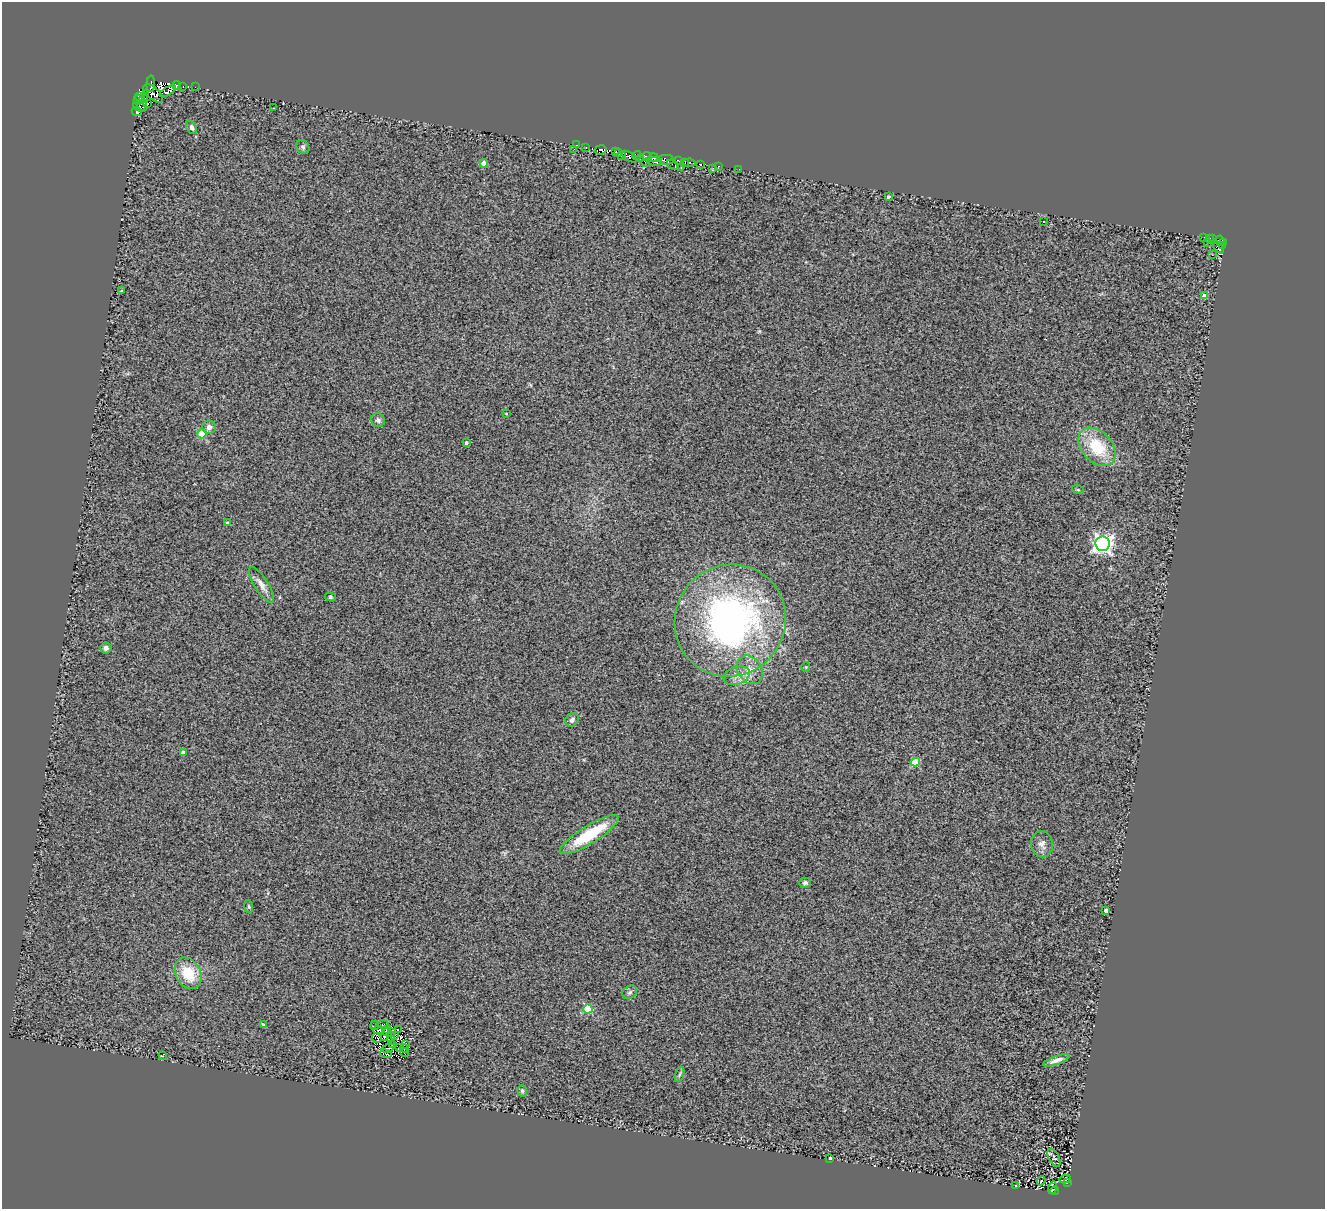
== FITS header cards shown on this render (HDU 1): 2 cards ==
NAXIS1  =                 1323
NAXIS2  =                 1207

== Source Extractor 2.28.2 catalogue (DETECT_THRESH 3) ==
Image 1323 x 1207 px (HDU 1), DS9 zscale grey, 1 PNG px = 1 image px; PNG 1327 x 1211 px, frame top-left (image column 1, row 1207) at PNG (2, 2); each listed source drawn as its Kron ellipse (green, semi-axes under 4 px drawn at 4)
Background 0.587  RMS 0.5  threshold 1.49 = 3 sigma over >= 5 px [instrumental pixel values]
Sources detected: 117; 7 with non-positive FLUX_AUTO (blend fragments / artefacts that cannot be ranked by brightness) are neither listed nor drawn; the other 110 listed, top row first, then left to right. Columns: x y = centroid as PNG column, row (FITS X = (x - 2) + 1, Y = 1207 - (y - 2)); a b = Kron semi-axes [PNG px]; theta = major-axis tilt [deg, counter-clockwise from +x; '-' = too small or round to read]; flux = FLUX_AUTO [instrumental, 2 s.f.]
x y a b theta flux
151 84 8 2 87 1800
177 85 4 3 - 300
183 87 3 2 - 46
195 87 2 2 - 45
168 91 9 3 30 370
153 93 12 6 -42 1200
139 96 5 2 - 430
138 100 5 4 - 770
143 101 11 4 74 410
147 104 4 3 - 120
140 107 7 3 -16 670
273 108 2 2 - 20
137 111 5 3 - 1300
192 127 7 5 -64 100
576 145 3 2 - 120
303 147 7 6 - 73
586 147 3 3 - 40
574 149 3 2 - 25
601 150 6 4 9 1300
615 152 3 3 - 730
618 153 3 2 - 710
621 155 3 2 - 250
637 155 4 3 - 1300
647 156 5 3 - 960
629 157 9 4 -31 550
653 157 5 3 - 1100
640 159 2 2 - 60
666 160 8 5 -4 1900
654 161 7 3 -8 800
678 161 3 2 - 210
645 162 3 2 - 130
484 163 4 4 - 270
684 163 3 2 - 160
690 163 6 4 -9 1400
673 164 6 2 -35 1100
700 164 3 3 - 390
719 166 2 2 - 67
681 168 3 2 - 66
713 168 3 3 - 43
739 169 2 2 - 23
888 197 3 3 - 66
1043 221 3 2 - 43
1204 237 2 2 - 24
1210 238 3 2 - 34
1213 238 3 2 - 76
1220 241 5 5 - 99
1208 242 2 2 - 20
1223 242 3 2 - 80
1222 246 3 2 - 42
1218 247 7 2 -51 170
1212 255 4 2 - 25
121 291 3 3 - 120
1204 296 4 4 - 220
506 414 3 2 - 25
378 420 7 6 - 110
209 427 6 6 - 150
202 434 5 4 - 1200
466 443 4 3 - 72
1097 447 22 15 -49 1400
1078 490 6 4 -19 33
227 523 3 3 - 59
1103 544 7 7 - 16000
261 585 21 6 -57 270
330 597 5 4 - 48
730 621 57 55 53 13000
106 648 5 5 - 120
806 667 5 4 - 39
750 670 15 12 -57 400
737 676 13 9 20 290
572 720 7 6 - 120
183 752 4 4 - 220
915 762 4 4 - 1300
589 835 34 9 32 1600
1042 844 13 11 -81 230
805 883 6 5 - 78
249 907 6 4 -83 48
1106 911 3 3 - 130
188 973 17 12 -61 1000
630 992 8 6 32 87
588 1009 4 4 - 1600
263 1024 3 3 - 47
383 1025 6 3 -15 47
375 1026 5 2 - 33
379 1030 5 3 - 36
387 1030 5 2 - 45
398 1030 2 2 - 21
392 1033 3 2 - 6.8
394 1035 3 2 - 28
385 1036 4 3 - 47
377 1038 5 3 - 46
391 1038 7 2 -86 15
392 1044 3 2 - 27
406 1045 3 2 - 34
399 1047 3 3 - 47
388 1048 7 2 18 74
404 1048 4 2 - 27
404 1052 3 2 - 49
386 1054 6 2 -19 31
162 1056 3 2 - 72
1056 1060 14 4 20 170
680 1074 8 3 71 56
522 1091 6 5 - 73
1054 1158 10 5 -62 61
830 1159 3 3 - 76
1065 1179 6 3 13 100
1041 1181 4 4 - 67
1067 1183 3 2 - 19
1016 1185 4 3 - 32
1052 1188 6 4 73 88
1055 1191 4 3 - 450
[7 non-positive-flux detections neither listed nor drawn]